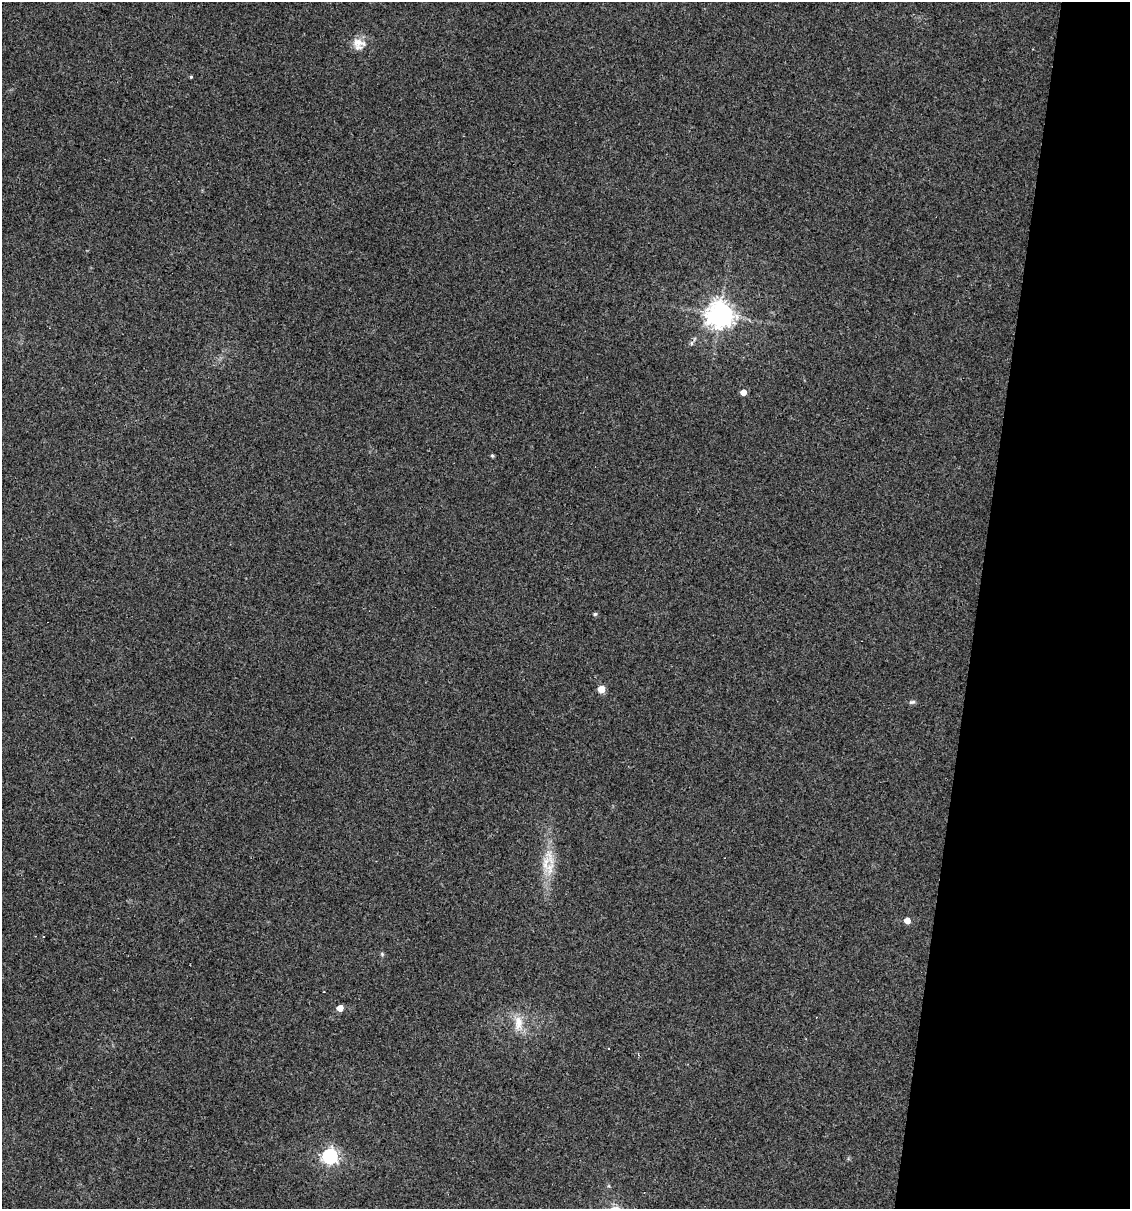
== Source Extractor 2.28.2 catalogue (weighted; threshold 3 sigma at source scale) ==
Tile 8 of 4 x 4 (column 4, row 2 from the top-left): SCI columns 3614-4741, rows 2417-3623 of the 4853 x 4831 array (HDU 1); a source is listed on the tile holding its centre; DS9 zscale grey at full resolution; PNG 1132 x 1211 px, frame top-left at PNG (2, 2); no overlay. Shown black and unused: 13% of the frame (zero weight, under 3 of 4 exposures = <1% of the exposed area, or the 3 px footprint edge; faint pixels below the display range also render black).
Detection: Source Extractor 2.28.2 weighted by HDU 2 'WHT'; one run over the whole footprint, this tile lists its part. Background 0.149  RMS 0.0066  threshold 0.0296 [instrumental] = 3 sigma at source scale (4.5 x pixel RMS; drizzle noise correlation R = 1.50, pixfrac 1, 0.05/0.05 arcsec/px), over >= 5 px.
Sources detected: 15; all 15 listed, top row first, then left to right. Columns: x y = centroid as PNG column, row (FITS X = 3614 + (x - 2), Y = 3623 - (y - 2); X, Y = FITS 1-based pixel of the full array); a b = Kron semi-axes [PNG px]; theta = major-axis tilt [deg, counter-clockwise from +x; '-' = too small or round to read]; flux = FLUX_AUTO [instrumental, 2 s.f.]
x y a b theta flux
359 44 17 15 -9 8.1
191 77 3 3 - 0.8
720 314 9 8 - 660
691 343 6 4 89 1.1
743 392 5 4 - 7.9
492 456 4 4 - 1
595 614 5 4 - 0.88
601 689 5 5 - 17
912 702 9 5 14 1.5
550 869 33 12 -82 16
907 921 5 4 - 9
382 954 6 4 -49 0.91
340 1008 5 4 - 10
518 1023 21 11 -90 10
330 1156 6 6 - 180